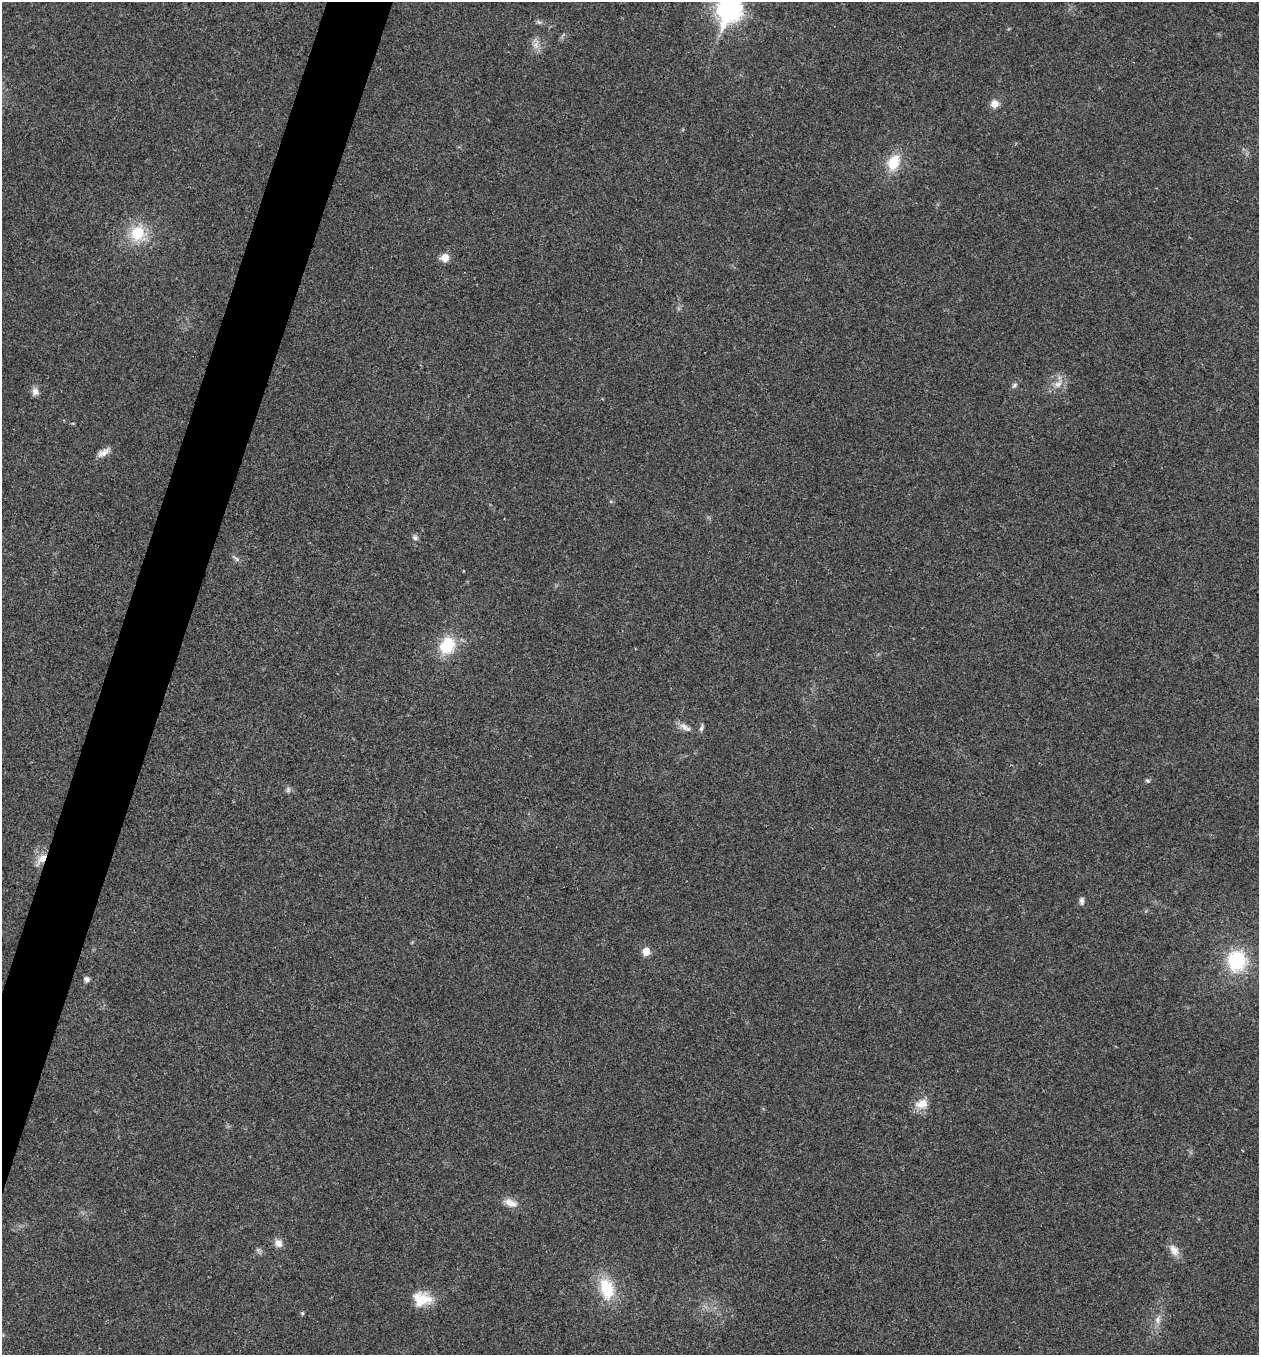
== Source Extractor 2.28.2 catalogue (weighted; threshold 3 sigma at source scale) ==
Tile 7 of 4 x 4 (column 3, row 2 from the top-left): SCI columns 2783-4039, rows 2708-4060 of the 5432 x 5418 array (HDU 1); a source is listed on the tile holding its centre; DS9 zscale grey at full resolution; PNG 1261 x 1357 px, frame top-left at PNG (2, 2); no overlay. Shown black and unused: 4% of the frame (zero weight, under 3 of 4 exposures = <1% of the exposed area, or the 3 px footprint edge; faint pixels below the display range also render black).
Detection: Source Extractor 2.28.2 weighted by HDU 2 'WHT'; one run over the whole footprint, this tile lists its part. Background 0.0221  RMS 0.0041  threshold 0.0183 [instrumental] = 3 sigma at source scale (4.5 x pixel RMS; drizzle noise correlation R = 1.50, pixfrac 1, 0.05/0.05 arcsec/px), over >= 5 px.
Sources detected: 31; all 31 listed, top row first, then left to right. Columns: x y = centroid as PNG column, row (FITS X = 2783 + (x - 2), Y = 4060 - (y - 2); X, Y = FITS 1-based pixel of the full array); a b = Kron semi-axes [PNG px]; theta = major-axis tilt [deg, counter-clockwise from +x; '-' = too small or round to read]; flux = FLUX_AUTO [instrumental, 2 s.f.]
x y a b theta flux
730 9 11 9 71 270
539 22 8 4 -36 0.79
535 45 9 6 -73 2.1
994 104 8 8 - 3.3
894 162 17 12 67 10
137 233 23 20 62 13
445 258 10 9 - 3.4
1058 384 12 8 27 2.9
1014 385 9 5 45 0.96
35 392 10 8 -56 2.1
103 453 18 8 30 2.7
415 538 8 6 -27 1.1
236 559 10 5 -37 1.1
447 646 16 13 60 17
685 727 18 7 -32 2.6
701 728 11 4 75 1
1147 781 7 4 -20 0.61
288 790 8 6 89 0.96
42 858 17 8 50 4.1
1081 901 10 6 90 1.3
646 951 5 5 - 7.4
1236 961 20 18 -88 26
87 979 6 5 - 1.4
922 1104 18 12 15 4.9
510 1203 18 9 -17 3.4
278 1243 10 8 -60 2.6
1174 1250 16 10 -53 3.5
607 1288 23 14 -71 16
423 1300 25 16 24 8.8
302 1313 5 4 - 0.57
1158 1319 11 7 81 2.1
Overlapping masked pixels (flux is a lower limit): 1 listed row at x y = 42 858
Isophote crosses this tile's border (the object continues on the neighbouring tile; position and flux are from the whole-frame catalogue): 1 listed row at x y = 730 9